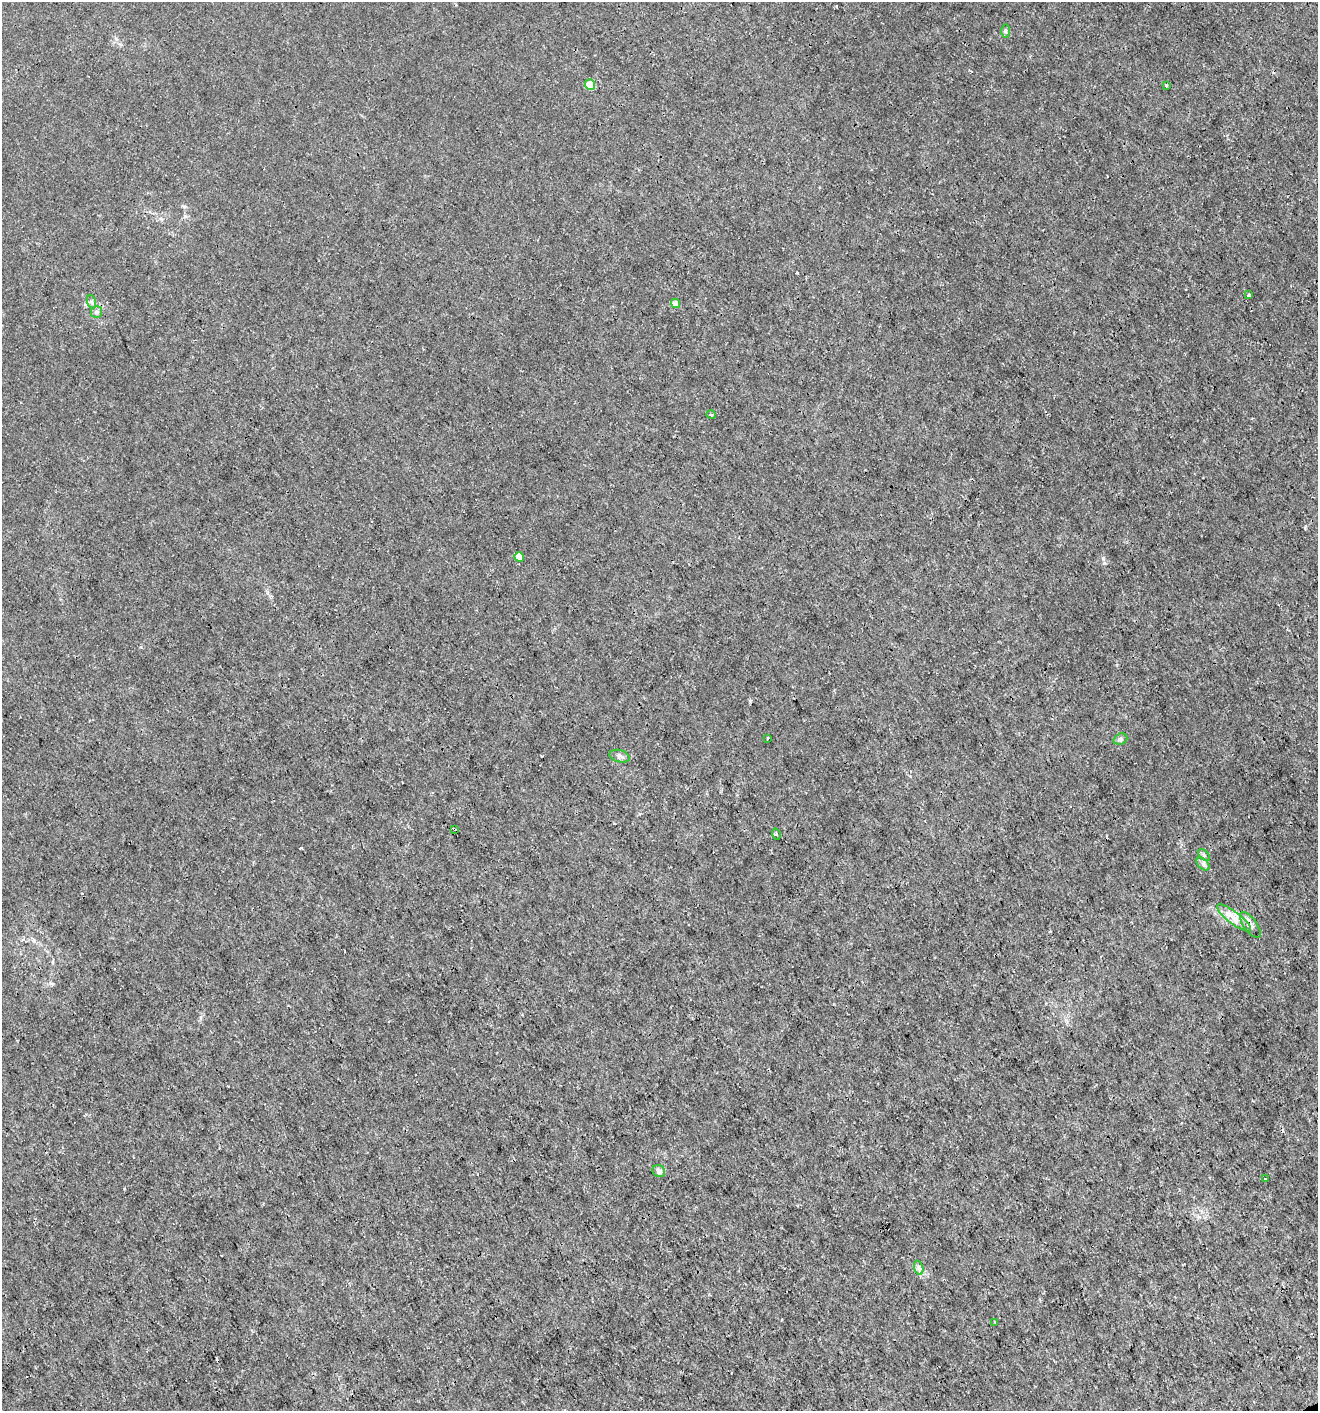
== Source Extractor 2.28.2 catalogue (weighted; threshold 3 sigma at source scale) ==
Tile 6 of 4 x 4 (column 2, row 2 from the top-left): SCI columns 1405-2720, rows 2821-4229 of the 5499 x 5638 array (HDU 1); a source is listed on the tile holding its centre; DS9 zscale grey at full resolution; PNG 1320 x 1413 px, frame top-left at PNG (2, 2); each listed source drawn as its Kron ellipse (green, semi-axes under 4 px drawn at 4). Shown black and unused: <1% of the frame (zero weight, under 3 of 4 exposures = <1% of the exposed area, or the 3 px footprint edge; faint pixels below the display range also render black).
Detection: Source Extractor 2.28.2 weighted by HDU 2 'WHT'; one run over the whole footprint, this tile lists its part. Background 4.62e-04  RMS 9.4e-04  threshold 0.00424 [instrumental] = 3 sigma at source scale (4.5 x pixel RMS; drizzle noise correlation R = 1.50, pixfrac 1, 0.0396/0.0396 arcsec/px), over >= 5 px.
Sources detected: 25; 3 cosmic-ray / hot-pixel residue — neither listed nor drawn; the other 22 listed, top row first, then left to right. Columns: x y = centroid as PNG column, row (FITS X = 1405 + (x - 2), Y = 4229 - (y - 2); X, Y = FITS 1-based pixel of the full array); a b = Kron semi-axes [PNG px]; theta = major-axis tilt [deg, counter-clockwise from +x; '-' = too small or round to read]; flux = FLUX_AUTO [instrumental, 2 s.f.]
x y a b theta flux
1006 31 7 4 -90 0.16
590 85 5 5 - 2.3
1166 85 3 3 - 0.094
1249 295 3 3 - 0.4
92 302 7 4 -71 0.17
675 304 5 4 - 0.86
97 312 6 5 - 0.26
711 415 5 3 - 0.098
519 557 5 4 - 1.3
767 738 3 3 - 0.22
1120 739 7 5 21 0.2
620 756 10 6 -15 0.3
454 829 4 2 - 0.17
776 834 6 3 -73 0.11
1204 855 7 4 -46 0.15
1203 864 8 5 -46 0.24
1234 918 21 6 -37 0.9
1250 925 15 6 -54 0.55
659 1171 6 6 - 0.33
1265 1179 3 2 - 0.083
919 1268 7 4 -71 0.23
995 1322 3 2 - 0.096
Overlapping masked pixels (flux is a lower limit): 3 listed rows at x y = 590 85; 454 829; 1250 925
Unlisted compact peaks at least as high as the median listed source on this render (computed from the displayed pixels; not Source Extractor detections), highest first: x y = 1103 558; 1305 528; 750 701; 797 273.